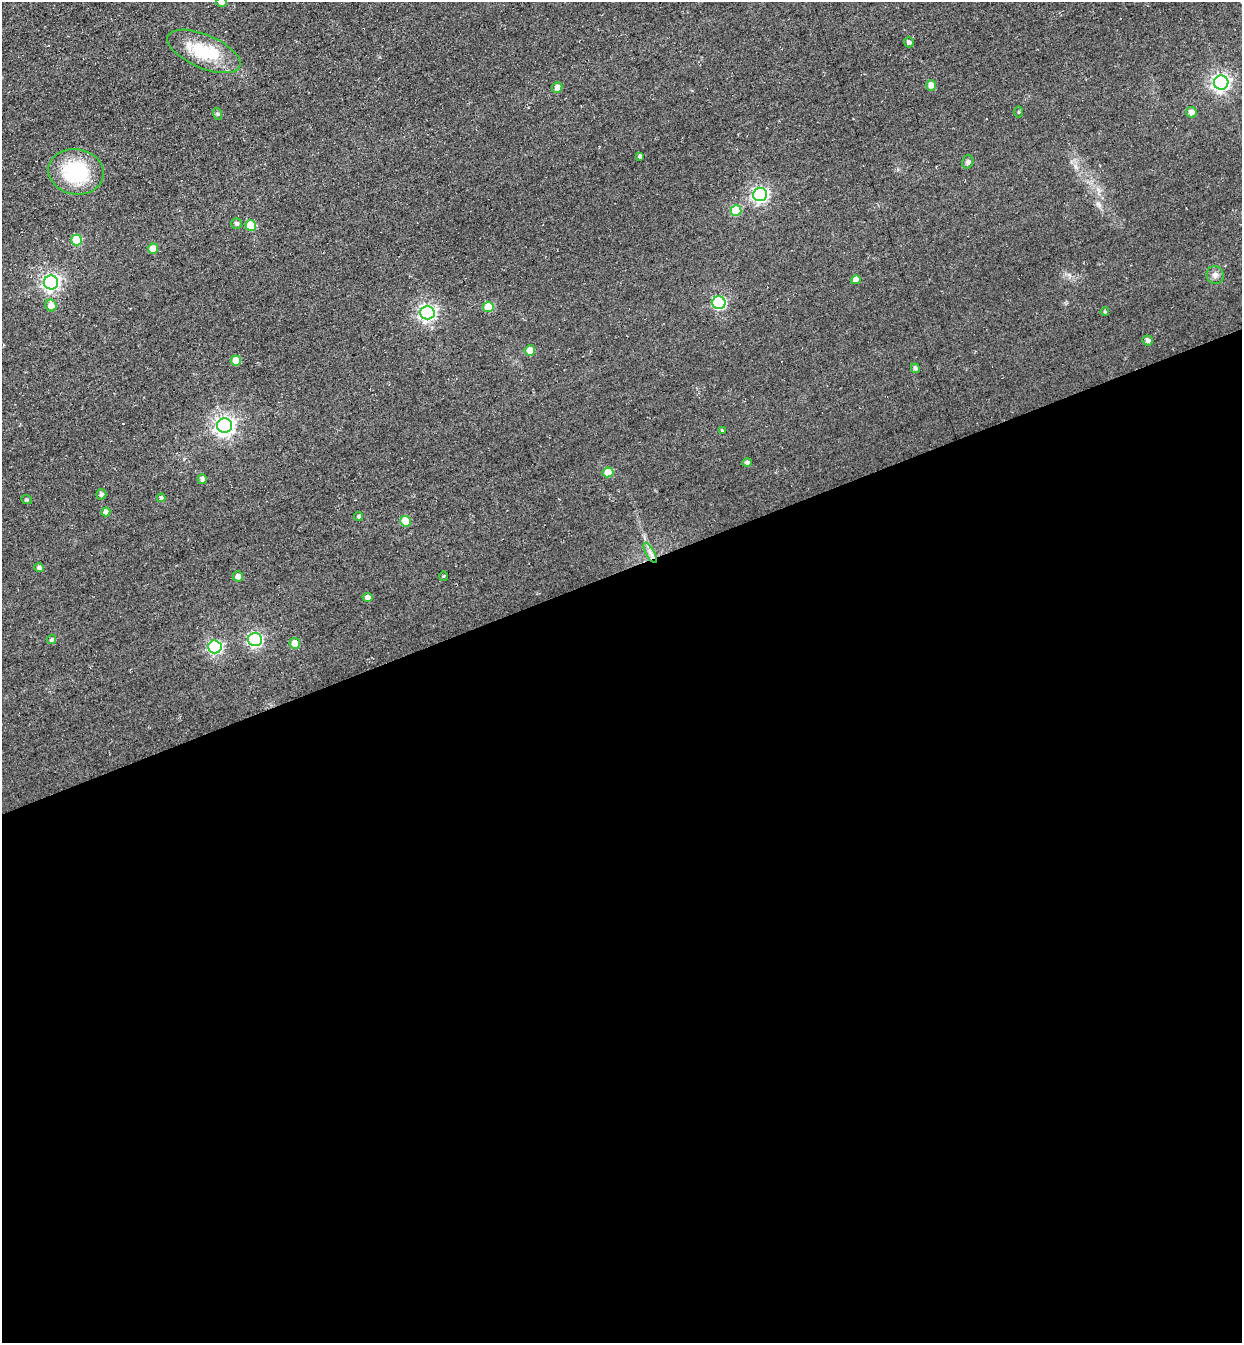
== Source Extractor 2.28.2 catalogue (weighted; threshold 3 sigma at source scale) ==
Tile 15 of 4 x 4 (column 3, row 4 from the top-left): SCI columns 2790-4029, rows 64-1404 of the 5451 x 5491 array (HDU 1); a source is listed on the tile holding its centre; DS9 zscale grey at full resolution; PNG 1244 x 1345 px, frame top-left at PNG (2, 2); each listed source drawn as its Kron ellipse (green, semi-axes under 4 px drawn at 4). Shown black and unused: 58% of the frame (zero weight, under 3 of 4 exposures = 7% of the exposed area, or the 3 px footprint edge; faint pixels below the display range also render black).
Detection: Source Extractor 2.28.2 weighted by HDU 2 'WHT'; one run over the whole footprint, this tile lists its part. Background 0.0477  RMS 0.017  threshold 0.0769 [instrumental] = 3 sigma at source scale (4.5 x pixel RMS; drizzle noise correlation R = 1.50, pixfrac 1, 0.05/0.05 arcsec/px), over >= 5 px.
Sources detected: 51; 1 inside a brighter listed object's ellipse — not listed separately; the other 50 listed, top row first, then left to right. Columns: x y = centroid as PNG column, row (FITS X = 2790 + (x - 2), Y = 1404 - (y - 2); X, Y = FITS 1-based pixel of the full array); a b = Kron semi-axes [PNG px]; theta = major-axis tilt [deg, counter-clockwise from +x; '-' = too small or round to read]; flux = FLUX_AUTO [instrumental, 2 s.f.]
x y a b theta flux
221 2 5 5 - 7.9
909 42 5 5 - 5
204 51 39 16 -23 78
1221 83 7 7 - 650
931 85 5 5 - 13
557 88 5 5 - 9.9
1019 112 5 3 - 1.8
1191 112 5 5 - 11
218 114 6 4 -71 2.3
640 156 4 3 - 3.7
968 162 7 5 72 4.4
76 172 28 22 -10 110
760 194 7 7 - 480
736 210 5 5 - 55
236 224 5 5 - 4.4
251 225 5 5 - 50
77 240 5 5 - 61
153 248 5 5 - 22
1215 275 9 8 - 7.1
856 280 5 4 - 11
51 282 7 7 - 600
719 303 6 6 - 220
51 305 6 5 - 17
488 307 5 5 - 43
1105 312 4 3 - 2.1
427 313 7 7 - 550
1148 340 5 5 - 5.2
530 350 5 5 - 22
236 361 5 5 - 30
915 368 5 4 - 4.2
225 425 7 7 - 850
722 431 4 3 - 1.6
747 462 5 4 - 4.2
608 472 5 5 - 33
202 479 5 4 - 5.6
101 494 5 5 - 4.7
161 498 4 3 - 3.6
27 500 5 3 - 1.8
106 512 4 4 - 8.9
359 517 4 4 - 2.5
405 521 5 5 - 43
650 553 11 4 -61 7.4
39 568 5 4 - 4
238 576 5 5 - 7.8
443 576 5 3 - 1.6
367 597 5 4 - 8.4
52 640 5 4 - 4.1
255 640 7 6 - 350
295 643 5 5 - 19
215 647 7 6 - 290
Isophote crosses this tile's border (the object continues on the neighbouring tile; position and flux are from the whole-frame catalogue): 1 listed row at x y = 221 2